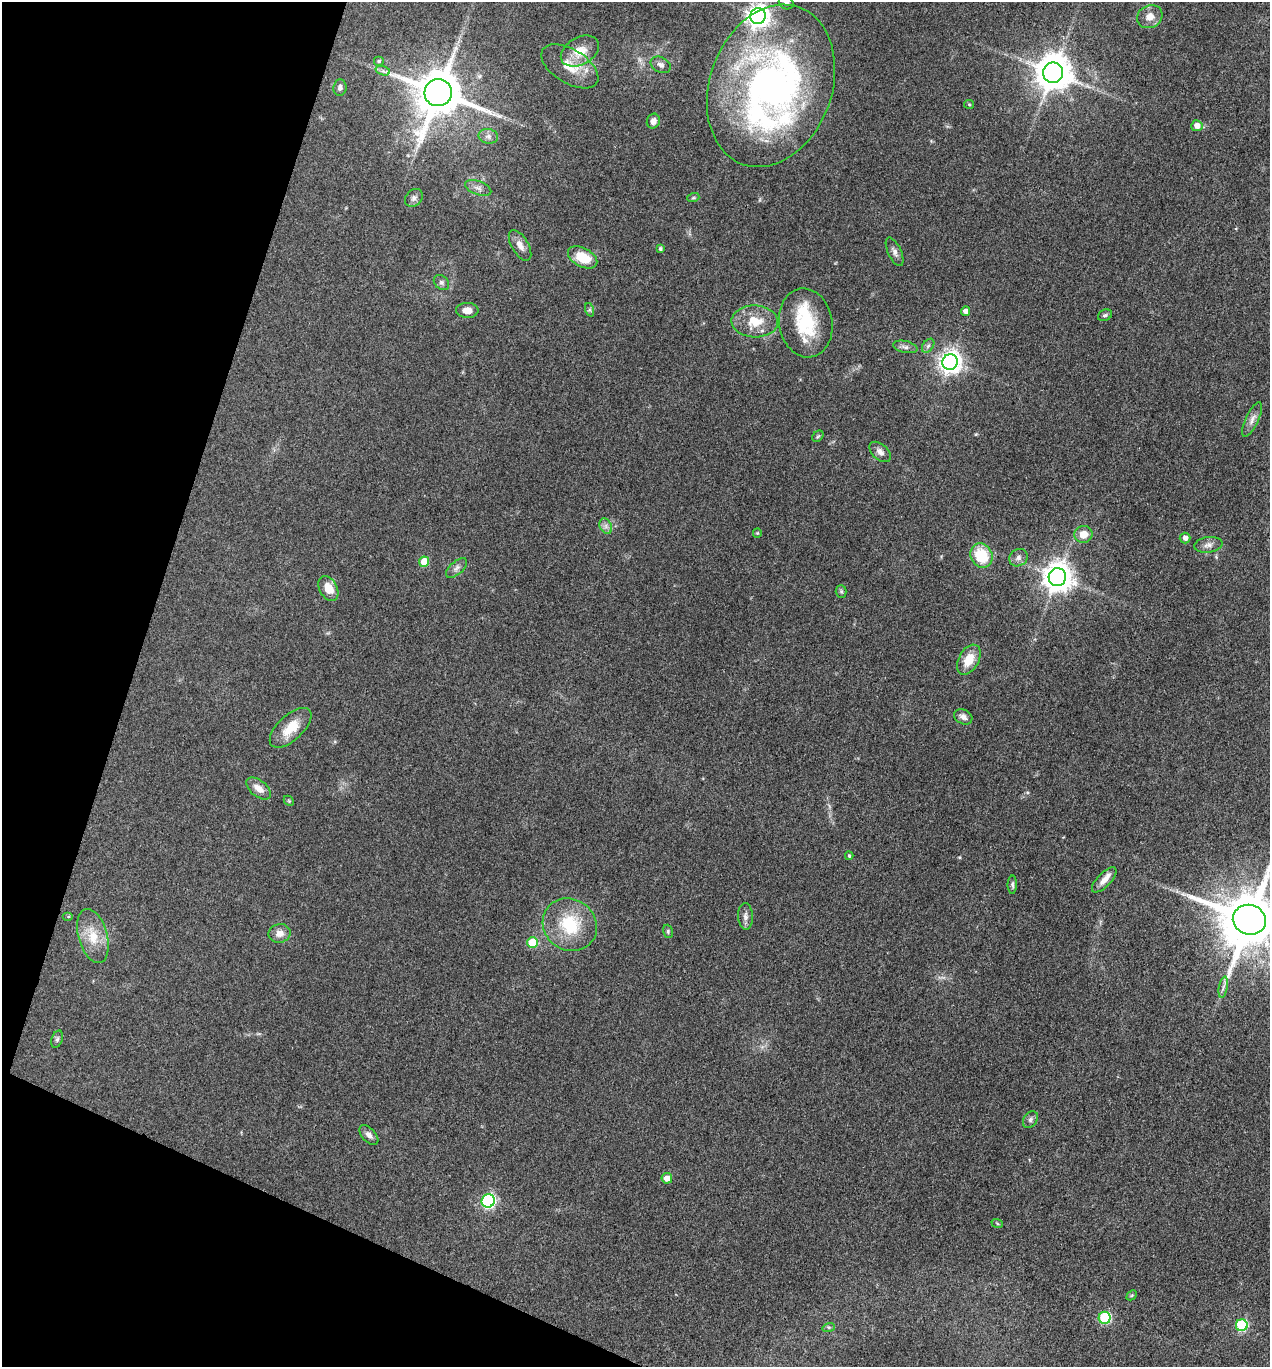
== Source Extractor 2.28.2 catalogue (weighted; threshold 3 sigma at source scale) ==
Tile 9 of 4 x 4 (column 1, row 3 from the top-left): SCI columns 268-1535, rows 1366-2730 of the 5474 x 5460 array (HDU 1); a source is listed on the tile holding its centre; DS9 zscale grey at full resolution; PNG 1272 x 1369 px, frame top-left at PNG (2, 2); each listed source drawn as its Kron ellipse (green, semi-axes under 4 px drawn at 4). Shown black and unused: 16% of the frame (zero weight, under 3 of 4 exposures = <1% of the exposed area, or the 3 px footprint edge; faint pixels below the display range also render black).
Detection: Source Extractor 2.28.2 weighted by HDU 2 'WHT'; one run over the whole footprint, this tile lists its part. Background 0.0922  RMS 0.0059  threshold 0.0264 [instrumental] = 3 sigma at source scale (4.5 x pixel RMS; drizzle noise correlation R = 1.50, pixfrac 1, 0.05/0.05 arcsec/px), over >= 5 px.
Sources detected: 80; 1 inside a brighter object's white glare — neither listed nor drawn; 4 inside a brighter listed object's ellipse — not listed separately; the other 75 listed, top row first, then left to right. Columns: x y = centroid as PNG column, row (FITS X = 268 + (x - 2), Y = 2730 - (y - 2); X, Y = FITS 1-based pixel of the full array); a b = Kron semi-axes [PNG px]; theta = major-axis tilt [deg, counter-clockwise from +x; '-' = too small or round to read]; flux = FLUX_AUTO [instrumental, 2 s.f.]
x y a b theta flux
786 2 7 6 - 1.6
758 16 8 7 - 450
1150 17 13 11 28 6
580 51 20 13 29 11
379 61 5 5 - 0.89
661 65 10 7 -28 2.5
570 66 32 17 -31 14
383 71 7 4 -18 1.4
1053 73 10 10 - 1400
771 86 83 61 70 260
340 87 8 6 83 1.8
438 93 14 13 - 2900
969 104 5 4 - 0.69
653 121 7 6 - 3
1197 126 5 5 - 4.7
488 136 10 7 -12 2.5
478 188 14 6 -19 2.7
414 198 10 8 49 2.4
693 198 6 4 18 0.75
520 245 17 8 -59 4.5
660 249 4 4 - 1.1
895 252 15 6 -65 2.7
583 257 16 9 -28 15
441 282 8 6 -45 1.6
467 310 11 7 -1 4.4
590 310 7 4 -71 0.99
966 311 5 4 - 3.1
1105 315 7 5 25 1.3
755 321 23 16 -2 14
806 323 34 26 -80 31
928 346 8 5 54 1.4
905 347 12 6 -13 2.2
950 362 8 7 - 430
1252 419 19 6 64 3.5
818 436 6 5 - 0.9
880 452 12 8 -42 3
606 526 8 6 -61 2
757 533 5 4 - 0.63
1083 534 9 8 - 6.9
1185 538 5 5 - 2.6
1208 545 14 7 8 3.2
981 556 12 10 -64 21
1018 558 9 8 - 2.5
424 562 5 5 - 14
457 568 13 6 42 2.5
1057 577 9 8 - 820
328 588 13 9 -62 8.5
841 591 6 5 - 1
969 660 16 10 60 10
963 717 9 7 -26 3.1
291 728 26 12 43 12
259 788 14 8 -38 5.1
289 801 6 4 -45 0.68
849 856 4 3 - 0.73
1104 880 16 7 45 4.7
1012 885 9 4 89 1.4
745 916 13 7 -87 2.7
68 917 5 3 - 0.63
1249 920 17 14 -16 4700
570 925 28 25 -35 30
668 931 7 5 -73 0.9
280 933 11 9 13 4.3
93 936 28 14 -75 13
532 942 5 5 - 21
1223 987 11 3 79 1.7
57 1039 9 5 70 1.3
1030 1119 9 6 53 1.7
369 1135 12 7 -48 2.7
667 1178 5 5 - 5.1
488 1201 7 6 - 110
997 1223 6 3 -20 0.61
1132 1295 6 4 44 0.79
1105 1318 6 6 - 47
1242 1325 6 6 - 52
829 1327 6 4 17 0.82
Isophote crosses this tile's border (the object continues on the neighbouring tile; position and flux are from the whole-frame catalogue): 2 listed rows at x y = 786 2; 1249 920